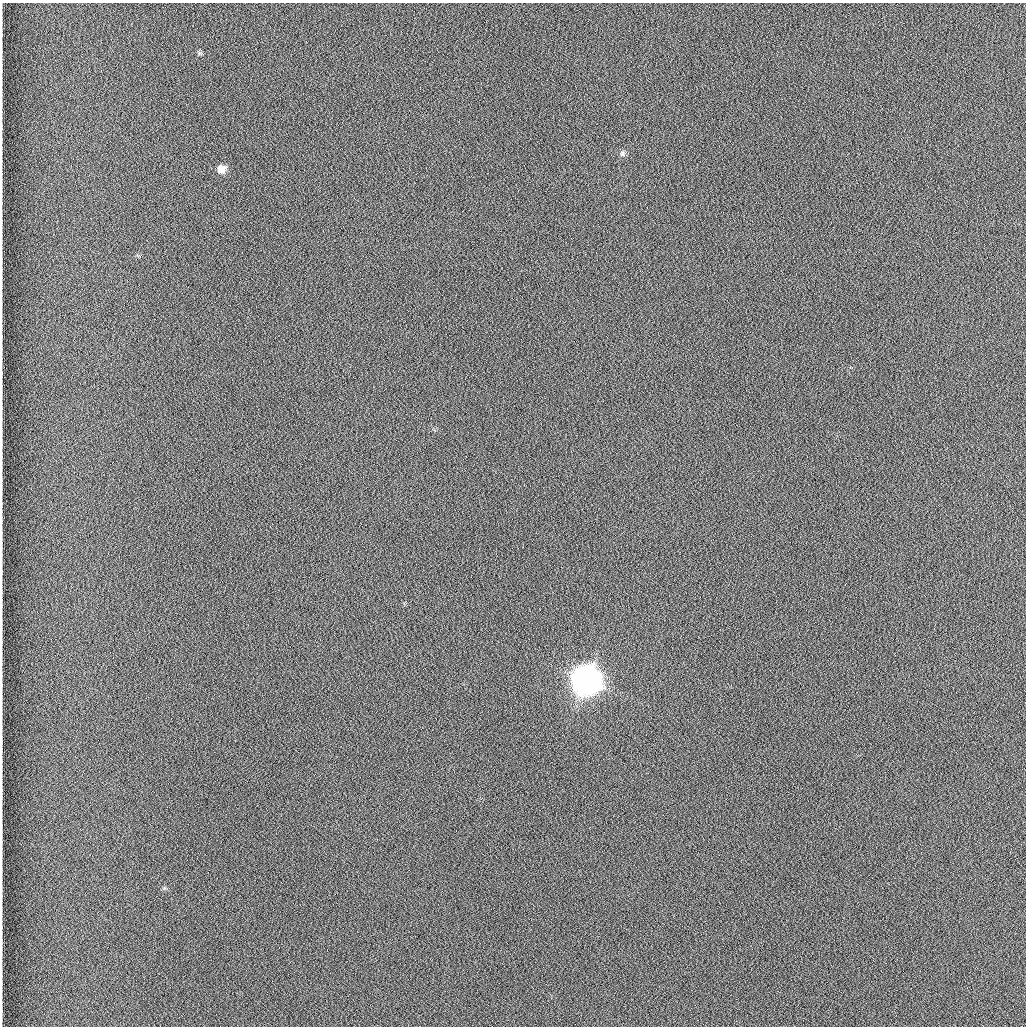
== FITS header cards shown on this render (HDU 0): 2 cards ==
NAXIS1  =                 1024 /fastest changing axis
NAXIS2  =                 1024 /next to fastest changing axis

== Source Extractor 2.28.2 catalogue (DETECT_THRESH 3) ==
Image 1024 x 1024 px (HDU 0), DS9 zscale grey, 1 PNG px = 1 image px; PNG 1028 x 1028 px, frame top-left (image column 1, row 1024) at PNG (2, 3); no overlay
Background 1260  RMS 5.9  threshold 17.7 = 3 sigma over >= 5 px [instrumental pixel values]
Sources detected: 4; all 4 listed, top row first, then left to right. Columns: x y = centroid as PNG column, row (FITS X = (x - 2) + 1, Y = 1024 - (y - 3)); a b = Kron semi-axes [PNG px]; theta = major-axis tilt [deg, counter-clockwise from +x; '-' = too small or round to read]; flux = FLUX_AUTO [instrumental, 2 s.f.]
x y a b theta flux
200 53 7 5 1 710
622 153 8 7 - 1200
221 169 8 8 - 4100
586 681 11 10 - 980000